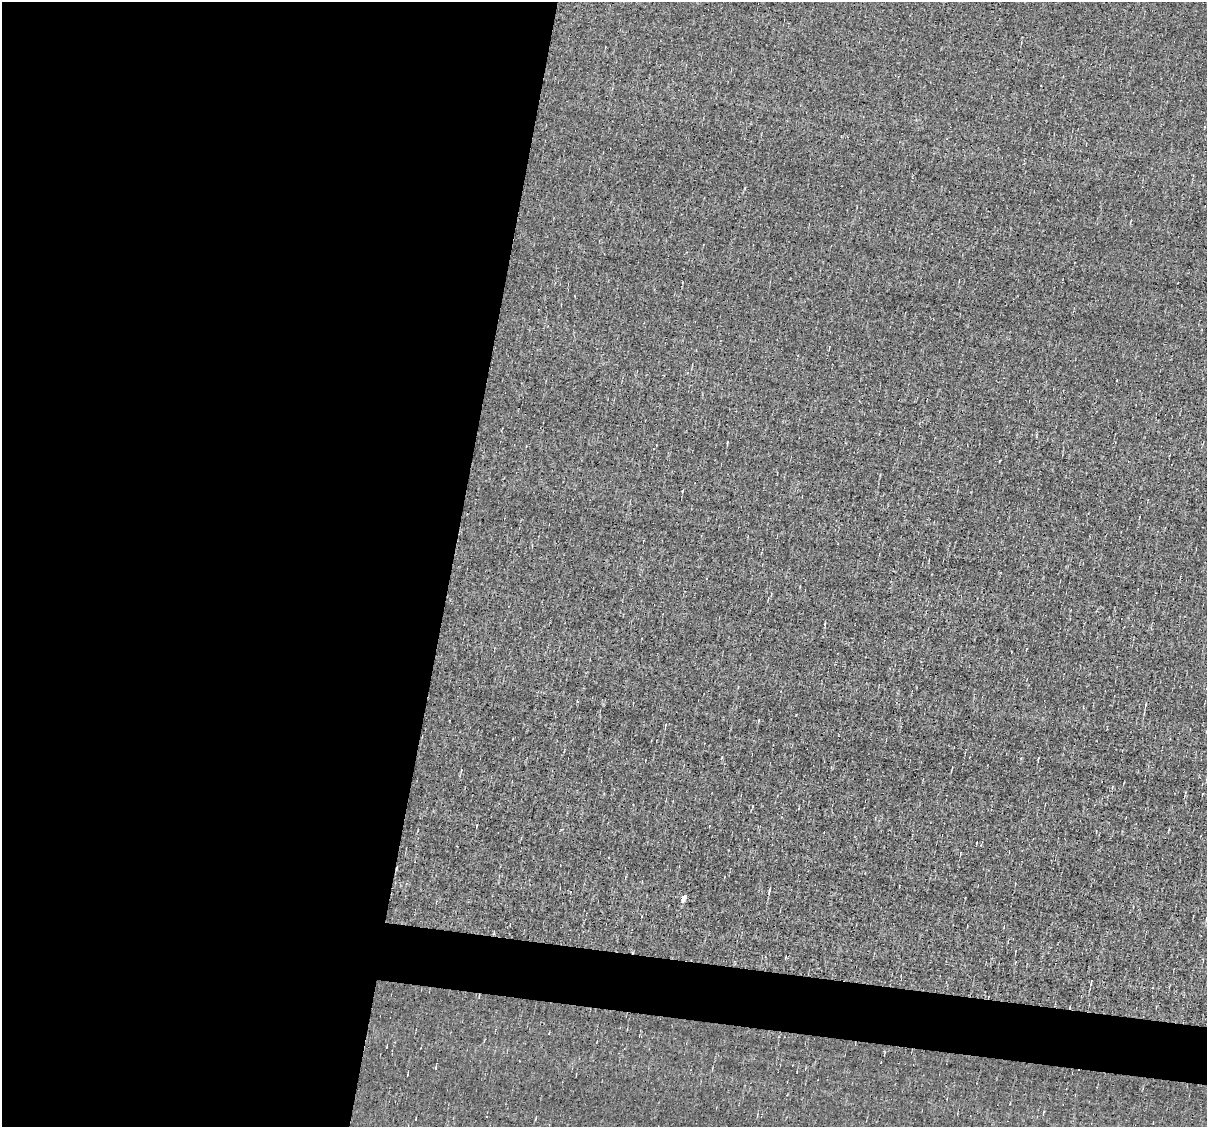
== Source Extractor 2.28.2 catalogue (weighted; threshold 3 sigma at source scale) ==
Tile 5 of 4 x 4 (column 1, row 2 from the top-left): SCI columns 1-1205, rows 2481-3605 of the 4819 x 4845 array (HDU 1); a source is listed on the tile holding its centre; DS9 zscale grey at full resolution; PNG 1209 x 1129 px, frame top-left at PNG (2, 2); no overlay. Shown black and unused: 41% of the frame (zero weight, under 3 of 4 exposures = <1% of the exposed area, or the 3 px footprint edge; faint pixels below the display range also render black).
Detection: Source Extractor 2.28.2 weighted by HDU 2 'WHT'; one run over the whole footprint, this tile lists its part. Background -0.00432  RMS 0.056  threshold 0.254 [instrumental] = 3 sigma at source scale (4.5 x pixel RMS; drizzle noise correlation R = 1.50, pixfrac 1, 0.05/0.05 arcsec/px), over >= 5 px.
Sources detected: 6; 1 cosmic-ray / hot-pixel residue — not listed; the other 5 listed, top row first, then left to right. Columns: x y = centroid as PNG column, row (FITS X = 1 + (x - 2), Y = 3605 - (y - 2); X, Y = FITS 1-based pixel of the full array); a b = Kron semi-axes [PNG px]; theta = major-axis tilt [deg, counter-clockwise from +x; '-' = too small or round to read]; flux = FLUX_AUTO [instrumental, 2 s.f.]
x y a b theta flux
1145 705 5 3 - 5
769 889 11 2 80 9.7
684 897 5 4 - 62
1091 982 5 2 - 5.3
1070 1007 3 2 - 5.4
Overlapping masked pixels (flux is a lower limit): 1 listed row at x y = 1070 1007